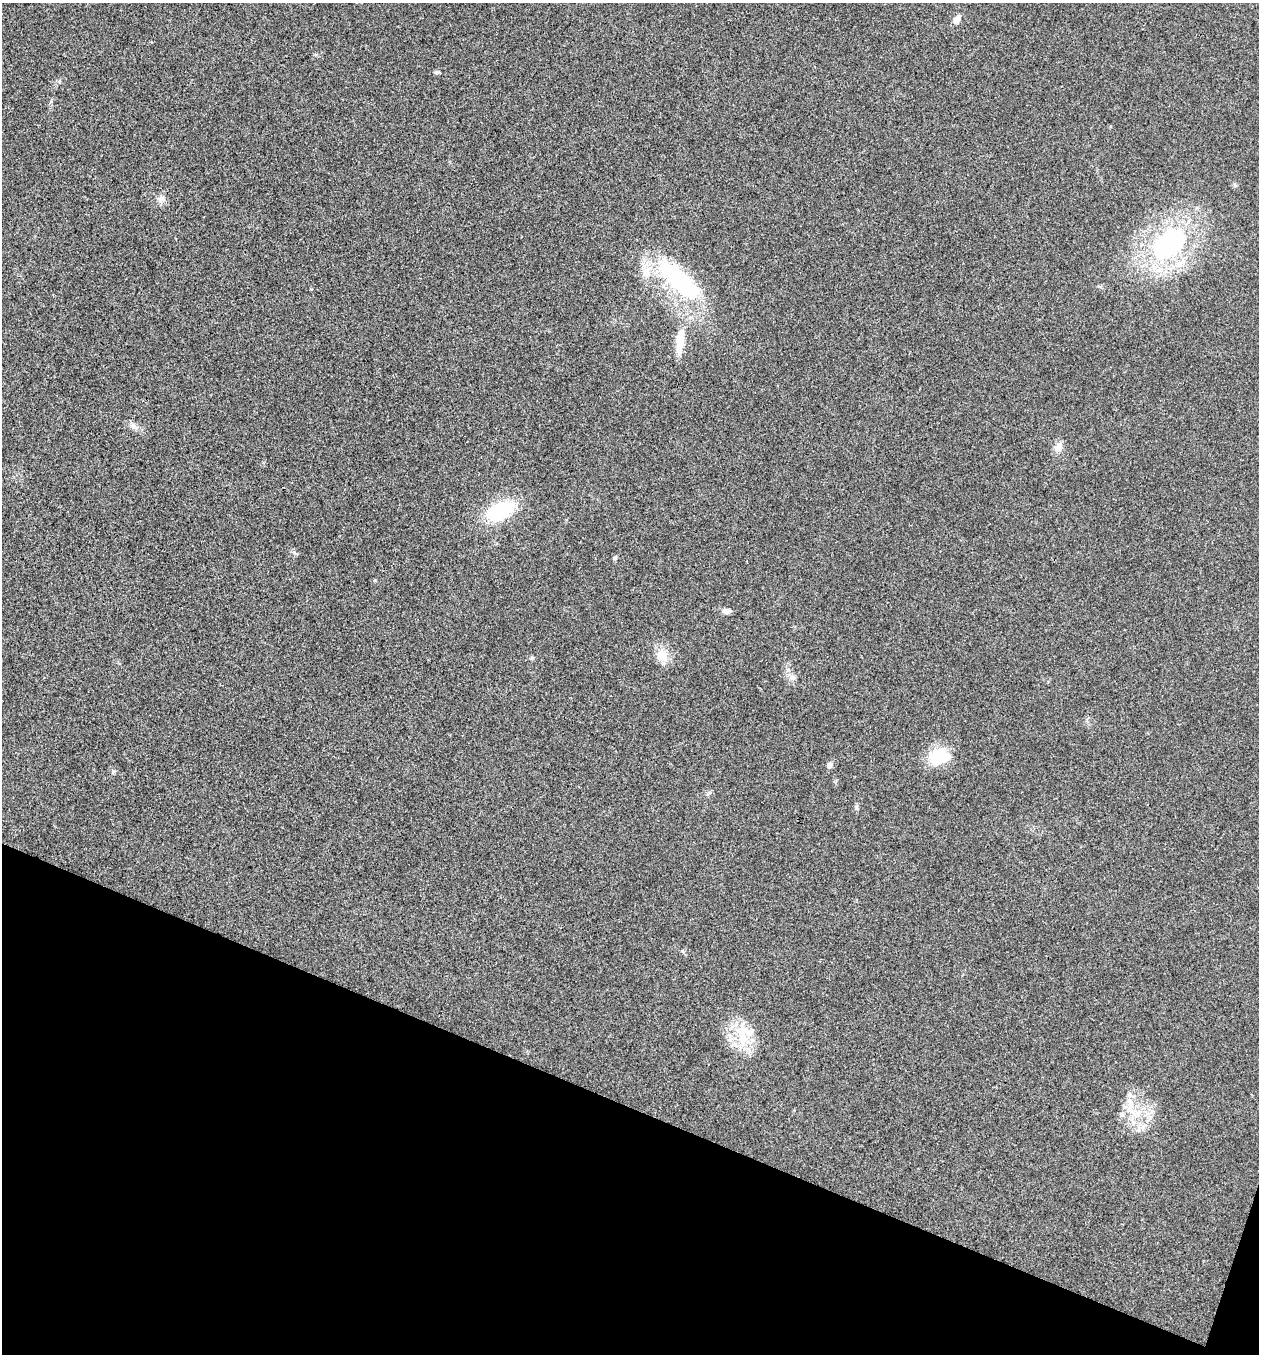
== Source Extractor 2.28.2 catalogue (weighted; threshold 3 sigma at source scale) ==
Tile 15 of 4 x 4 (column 3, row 4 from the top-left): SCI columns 2781-4037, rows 4-1355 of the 5436 x 5425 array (HDU 1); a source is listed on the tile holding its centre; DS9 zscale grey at full resolution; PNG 1261 x 1356 px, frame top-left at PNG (2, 3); no overlay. Shown black and unused: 19% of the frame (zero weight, under 3 of 4 exposures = <1% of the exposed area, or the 3 px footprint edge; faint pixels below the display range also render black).
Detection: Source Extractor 2.28.2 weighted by HDU 2 'WHT'; one run over the whole footprint, this tile lists its part. Background 0.0202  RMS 0.0057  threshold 0.0258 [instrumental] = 3 sigma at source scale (4.5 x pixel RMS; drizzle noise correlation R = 1.50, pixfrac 1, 0.05/0.05 arcsec/px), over >= 5 px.
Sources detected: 21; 3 inside a brighter listed object's ellipse — not listed separately; the other 18 listed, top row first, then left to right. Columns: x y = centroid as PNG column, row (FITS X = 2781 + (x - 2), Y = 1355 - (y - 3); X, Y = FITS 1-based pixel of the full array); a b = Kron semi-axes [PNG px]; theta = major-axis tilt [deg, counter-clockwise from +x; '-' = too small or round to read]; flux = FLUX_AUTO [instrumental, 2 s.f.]
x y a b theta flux
957 19 11 7 60 3.4
161 199 11 8 58 3
1169 244 38 24 41 86
679 280 76 23 -43 61
680 342 34 10 84 11
134 426 12 7 -44 2.8
1059 447 12 9 65 4.3
499 511 30 17 24 34
615 558 6 5 - 1
727 611 10 7 -2 2.4
662 656 21 13 -51 7.9
532 658 6 4 19 0.76
792 677 11 6 -13 2.1
940 757 27 21 11 17
829 765 7 7 - 2.3
743 1038 34 18 -79 20
1130 1103 22 7 -79 7.1
1122 1114 7 6 - 1.6
Unlisted compact peaks at least as high as the median listed source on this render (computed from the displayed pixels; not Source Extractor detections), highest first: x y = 437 72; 294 552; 375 580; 856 807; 682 951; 311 289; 1235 185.